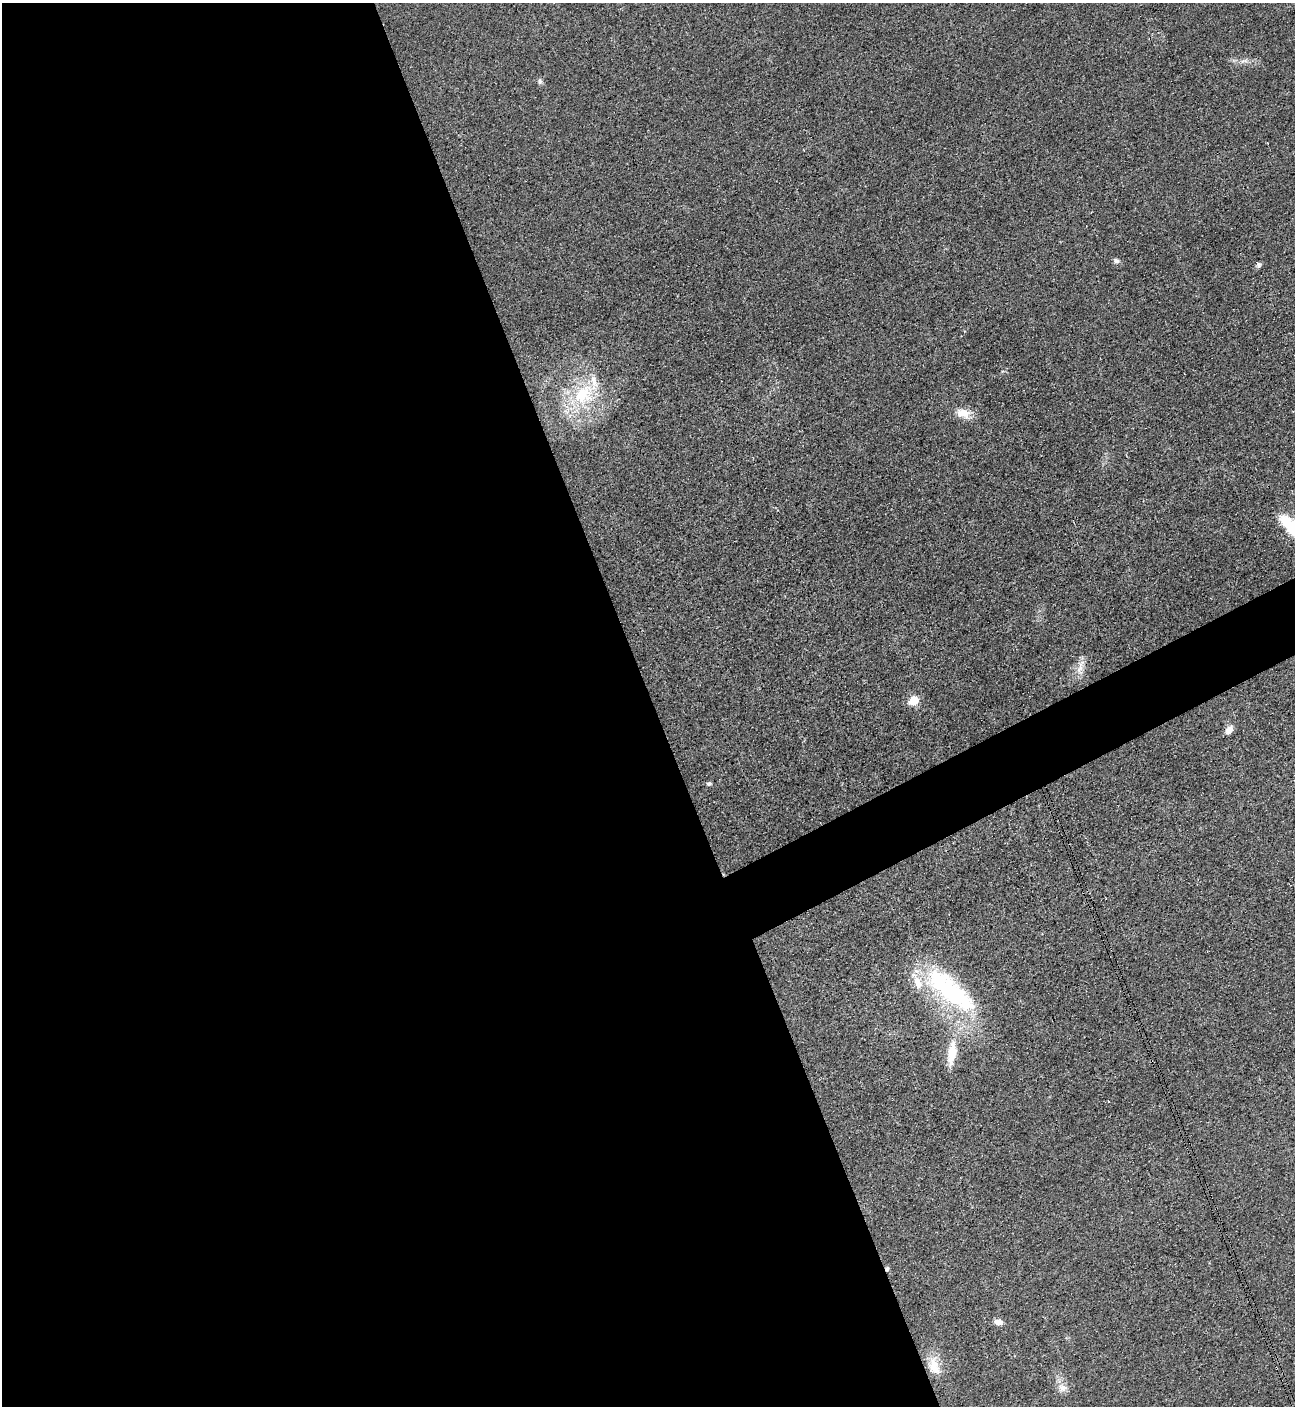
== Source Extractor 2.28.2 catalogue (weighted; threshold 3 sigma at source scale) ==
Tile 9 of 4 x 4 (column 1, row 3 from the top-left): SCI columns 303-1595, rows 1416-2819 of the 5634 x 5651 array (HDU 1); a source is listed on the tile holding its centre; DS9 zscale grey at full resolution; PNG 1297 x 1408 px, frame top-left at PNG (2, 3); no overlay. Shown black and unused: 53% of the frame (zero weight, under 3 of 4 exposures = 1% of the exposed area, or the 3 px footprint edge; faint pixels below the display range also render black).
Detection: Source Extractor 2.28.2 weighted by HDU 2 'WHT'; one run over the whole footprint, this tile lists its part. Background 0.0194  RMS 0.0041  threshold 0.0184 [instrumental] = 3 sigma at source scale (4.5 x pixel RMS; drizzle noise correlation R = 1.50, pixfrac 1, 0.05/0.05 arcsec/px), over >= 5 px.
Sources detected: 20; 2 cosmic-ray / hot-pixel residue — not listed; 2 inside a brighter listed object's ellipse — not listed separately; the other 16 listed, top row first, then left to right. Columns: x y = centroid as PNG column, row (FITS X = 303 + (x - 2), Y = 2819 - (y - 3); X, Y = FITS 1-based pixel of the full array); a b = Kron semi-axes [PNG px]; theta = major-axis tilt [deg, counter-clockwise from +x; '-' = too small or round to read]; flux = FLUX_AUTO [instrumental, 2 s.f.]
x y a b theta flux
1244 61 13 5 13 1.9
540 81 8 6 -81 1
1116 261 8 6 -14 1.3
1259 265 7 5 89 1
583 394 34 24 41 25
963 413 19 12 -9 5.2
1294 528 34 12 -41 24
1080 667 26 8 79 4.1
913 700 6 6 - 13
1229 730 11 7 57 3
709 783 7 5 13 0.72
950 991 78 26 -40 59
952 1053 35 11 82 10
999 1322 10 7 -12 2.4
934 1366 26 15 -75 8.2
1062 1388 14 10 1 3.1
Isophote crosses this tile's border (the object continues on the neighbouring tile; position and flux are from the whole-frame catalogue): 1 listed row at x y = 1294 528